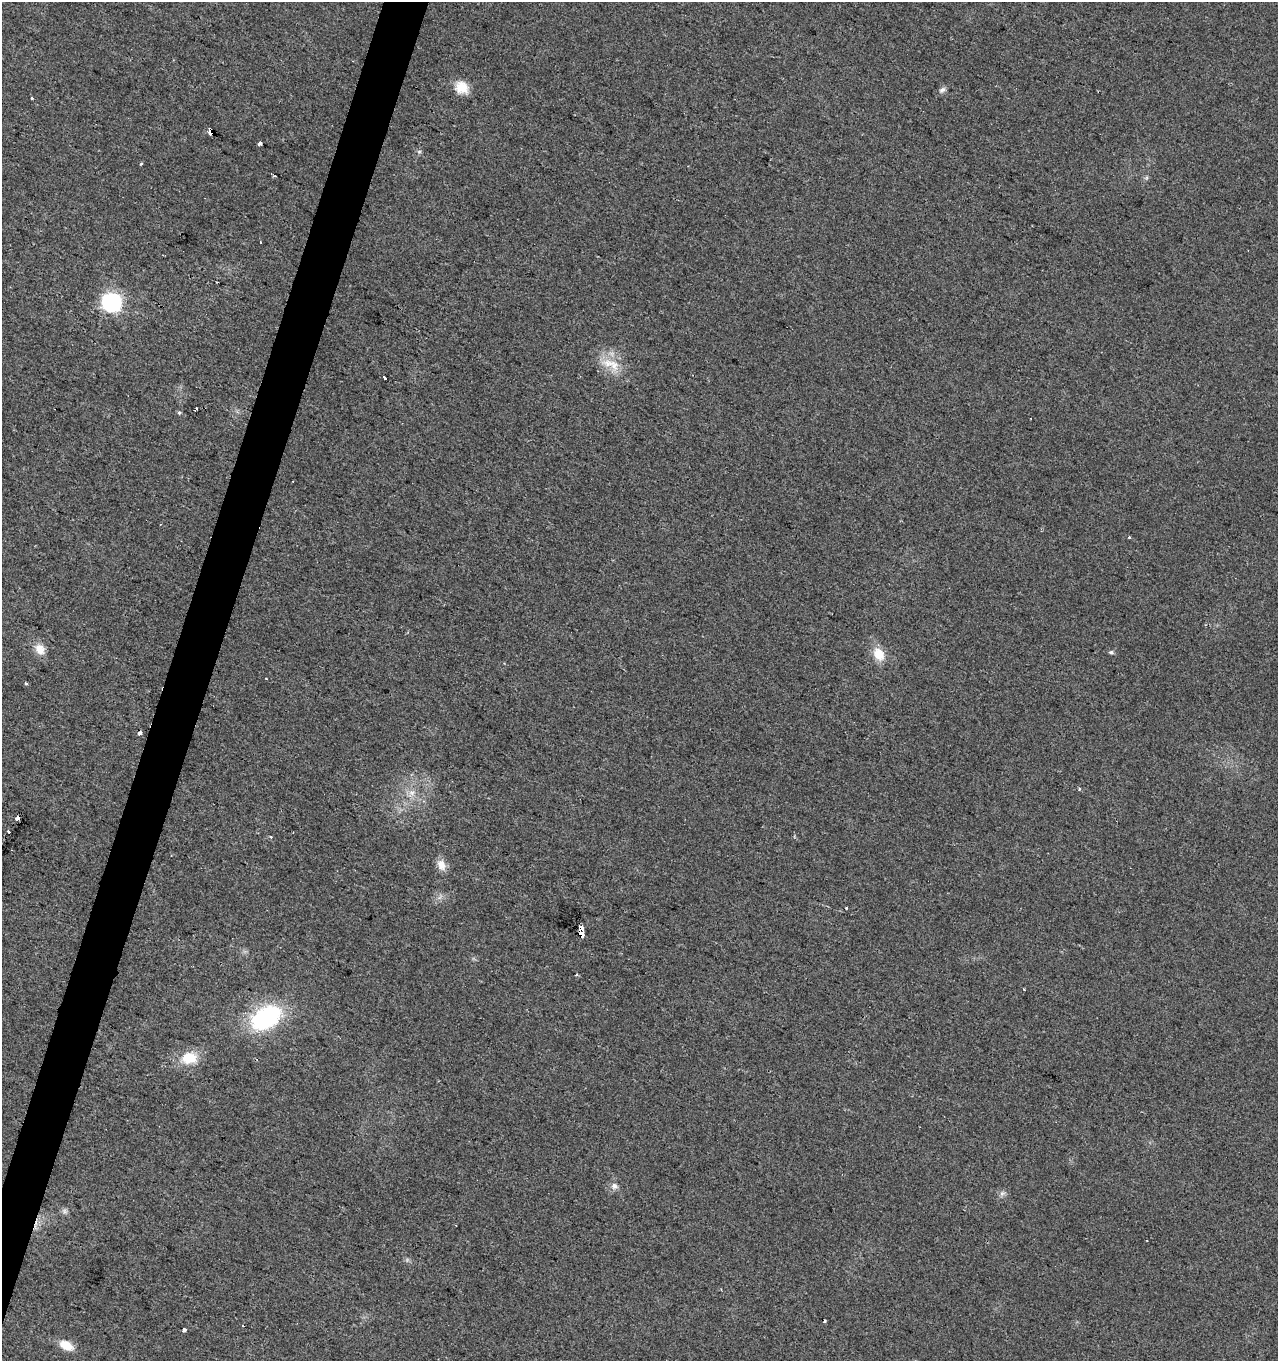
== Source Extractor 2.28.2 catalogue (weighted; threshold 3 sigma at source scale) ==
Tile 7 of 4 x 4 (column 3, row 2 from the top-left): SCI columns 2831-4106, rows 2721-4079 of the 5596 x 5447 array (HDU 1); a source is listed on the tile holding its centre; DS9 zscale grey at full resolution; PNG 1280 x 1363 px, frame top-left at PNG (2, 2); no overlay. Shown black and unused: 3% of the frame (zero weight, under 2 of 3 exposures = <1% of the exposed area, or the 3 px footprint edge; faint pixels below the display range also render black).
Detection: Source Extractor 2.28.2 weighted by HDU 2 'WHT'; one run over the whole footprint, this tile lists its part. Background 0.0179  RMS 0.0078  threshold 0.0351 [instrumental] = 3 sigma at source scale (4.5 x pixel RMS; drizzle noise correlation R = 1.50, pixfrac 1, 0.0396/0.0396 arcsec/px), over >= 5 px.
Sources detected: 41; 4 cosmic-ray / hot-pixel residue — not listed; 1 inside a brighter listed object's ellipse — not listed separately; the other 36 listed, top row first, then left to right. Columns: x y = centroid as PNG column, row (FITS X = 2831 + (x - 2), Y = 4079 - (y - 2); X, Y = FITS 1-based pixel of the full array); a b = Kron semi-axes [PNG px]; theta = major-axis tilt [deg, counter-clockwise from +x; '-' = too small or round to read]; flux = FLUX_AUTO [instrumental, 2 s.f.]
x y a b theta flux
462 87 17 15 -30 13
942 90 10 6 38 2.7
32 98 3 3 - 2.2
211 131 4 4 - 120
260 143 4 3 - 5.3
419 151 6 4 0 1.2
141 163 4 3 - 0.96
1146 178 6 5 - 1.4
111 302 8 7 - 330
614 365 22 14 -63 17
385 378 4 3 - 10
196 408 3 3 - 2.5
179 413 5 4 - 1.2
1129 537 4 3 - 0.98
40 649 15 12 -58 8.7
1111 652 6 5 - 1.7
879 654 17 13 -60 13
266 678 3 2 - 1.2
26 683 3 3 - 2.9
139 733 4 3 - 6.8
1079 789 4 3 - 1.5
412 793 12 8 57 6
17 818 5 3 - 24
8 832 3 3 - 5.9
441 865 14 10 -67 7.4
581 928 4 3 - 190
581 933 5 3 - 200
576 975 4 3 - 1.2
266 1017 28 17 30 100
189 1058 18 14 2 20
614 1186 9 9 - 3.8
1002 1193 8 6 89 2.5
64 1211 8 7 - 2.4
825 1321 4 3 - 1
184 1330 3 3 - 21
66 1345 15 9 -29 13
Overlapping masked pixels (flux is a lower limit): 5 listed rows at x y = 211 131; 139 733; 17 818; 581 928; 581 933